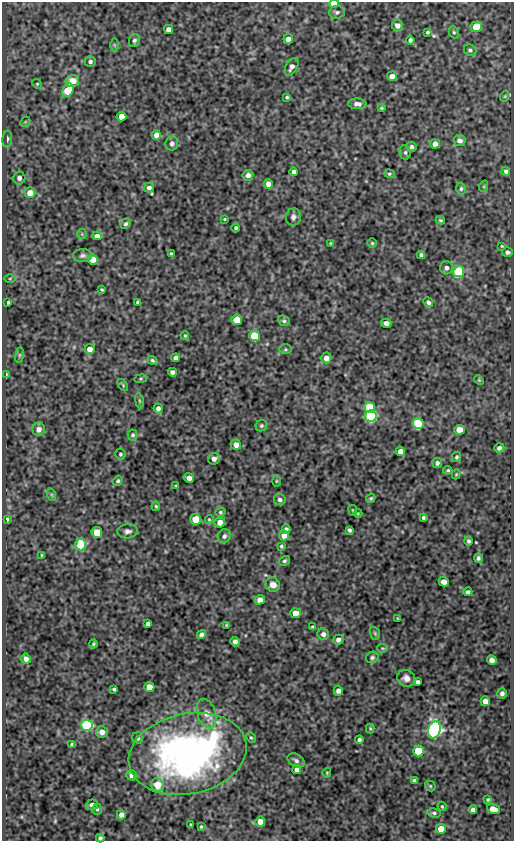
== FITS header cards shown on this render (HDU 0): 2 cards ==
NAXIS1  =                  512
NAXIS2  =                  839

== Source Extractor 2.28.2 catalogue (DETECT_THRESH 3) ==
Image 512 x 839 px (HDU 0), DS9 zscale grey, 1 PNG px = 1 image px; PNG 516 x 843 px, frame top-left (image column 1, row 839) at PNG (2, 2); each listed source drawn as its Kron ellipse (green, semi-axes under 4 px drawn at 4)
Background 86.9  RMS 0.55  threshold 1.64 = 3 sigma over >= 5 px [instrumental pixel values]
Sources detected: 182; all 182 listed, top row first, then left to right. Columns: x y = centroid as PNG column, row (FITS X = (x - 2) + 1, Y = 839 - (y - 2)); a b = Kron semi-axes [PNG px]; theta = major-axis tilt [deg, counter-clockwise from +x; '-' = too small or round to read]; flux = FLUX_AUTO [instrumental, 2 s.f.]
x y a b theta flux
334 4 5 4 - 600
337 12 7 6 - 100
397 26 6 5 - 210
476 27 6 5 - 920
169 30 4 4 - 310
427 32 4 3 - 60
454 32 6 5 - 60
288 39 5 4 - 280
410 40 4 4 - 99
134 41 6 5 - 88
114 45 6 4 -89 57
470 50 6 5 - 85
90 61 5 5 - 100
292 67 10 5 61 160
392 76 5 4 - 260
72 81 7 6 - 550
37 84 5 4 - 42
68 90 7 5 61 1600
505 96 6 3 71 38
287 97 4 4 - 55
357 104 9 5 -4 160
381 108 3 2 - 37
121 116 5 5 - 370
25 122 6 4 44 47
156 135 5 4 - 290
7 139 8 5 84 110
460 141 6 5 - 160
172 143 7 6 - 130
435 144 5 4 - 320
411 147 5 5 - 110
405 152 7 5 -77 86
506 171 4 4 - 80
294 172 4 4 - 110
389 174 5 4 - 53
248 175 5 5 - 180
19 178 6 6 - 140
268 184 5 4 - 270
484 186 6 3 72 40
149 188 5 5 - 130
461 189 6 4 87 70
30 193 5 5 - 480
293 217 9 7 75 140
225 219 3 2 - 37
440 220 4 3 - 53
126 224 5 4 - 74
236 228 4 3 - 71
82 234 5 5 - 50
97 236 4 4 - 240
330 243 3 3 - 36
372 243 4 4 - 49
502 246 3 2 - 33
507 252 5 5 - 98
171 254 4 3 - 60
421 255 4 4 - 84
82 256 9 6 1 110
93 259 5 5 - 590
446 268 6 6 - 120
459 272 5 5 - 3800
10 278 6 4 1 40
102 289 3 3 - 44
8 302 3 3 - 58
138 302 4 3 - 80
428 302 5 4 - 100
237 320 5 5 - 890
284 321 6 5 - 72
386 323 5 4 - 230
185 335 4 3 - 40
254 336 5 5 - 2300
90 349 5 5 - 300
285 349 6 5 - 51
19 355 8 4 82 54
176 358 4 4 - 150
326 358 5 5 - 270
153 360 5 3 - 68
172 372 4 4 - 150
6 375 4 2 - 44
141 379 6 3 9 40
479 380 5 3 - 38
123 385 7 3 -55 48
139 401 8 4 -81 59
369 407 5 5 - 1900
158 408 5 4 - 130
371 416 5 5 - 6100
418 424 5 5 - 3400
261 426 6 5 - 68
39 429 7 6 - 160
459 430 5 5 - 610
133 435 5 5 - 70
236 445 5 5 - 270
499 448 5 4 - 130
400 451 5 4 - 230
120 454 5 5 - 65
457 457 5 4 - 58
214 459 6 5 - 180
437 463 5 5 - 100
448 470 4 3 - 48
456 474 5 4 - 40
189 478 5 4 - 240
118 481 5 4 - 61
276 481 5 3 - 40
176 485 4 3 - 34
52 495 6 4 -71 50
371 498 5 4 - 58
280 500 6 5 - 110
156 506 5 3 - 44
353 510 5 3 - 34
220 512 5 4 - 51
358 513 4 3 - 32
423 518 4 3 - 67
7 519 4 3 - 51
195 519 5 5 - 680
209 519 4 4 - 38
220 522 5 5 - 280
286 529 5 4 - 100
350 530 4 3 - 79
128 531 10 7 3 140
97 532 5 5 - 660
284 535 5 5 - 280
224 536 7 6 - 120
469 541 4 4 - 72
81 544 6 5 - 2200
281 546 3 3 - 44
42 555 3 3 - 32
478 558 4 3 - 79
285 561 5 4 - 68
444 582 5 4 - 280
273 585 7 7 - 300
468 592 4 3 - 83
260 600 5 4 - 250
296 613 5 5 - 680
397 618 4 2 - 28
148 624 4 4 - 110
226 625 3 2 - 35
313 627 4 4 - 77
375 633 6 5 - 55
323 634 6 5 - 160
201 635 5 4 - 140
338 640 5 5 - 160
235 642 5 4 - 140
93 644 4 3 - 54
383 648 5 3 - 36
372 657 6 5 - 75
26 659 5 4 - 200
492 660 5 4 - 230
406 678 9 8 - 230
418 682 4 4 - 88
149 687 5 5 - 430
114 689 3 3 - 54
338 691 5 4 - 160
502 693 5 5 - 110
485 701 5 4 - 320
206 714 15 9 -72 420
87 725 5 5 - 5900
370 728 5 4 - 44
434 730 8 6 71 15000
102 732 6 5 - 230
251 737 5 4 - 50
138 738 6 5 - 97
359 740 4 4 - 120
72 744 4 3 - 62
418 751 5 5 - 1900
188 754 59 40 12 16000
296 761 9 6 -30 120
297 769 4 4 - 240
327 773 5 4 - 39
132 775 5 5 - 170
414 781 4 4 - 110
157 785 7 6 - 690
430 786 6 4 -47 50
488 800 3 3 - 47
92 805 6 5 - 220
442 806 5 3 - 40
97 809 5 4 - 63
493 809 7 4 -19 290
473 810 4 4 - 140
434 813 7 4 -10 75
121 815 4 4 - 190
260 822 5 5 - 340
191 825 3 2 - 42
201 827 3 3 - 41
441 829 5 5 - 570
100 838 4 4 - 80
At the frame edge (FLAGS 8, measured only in part): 2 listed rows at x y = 334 4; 100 838